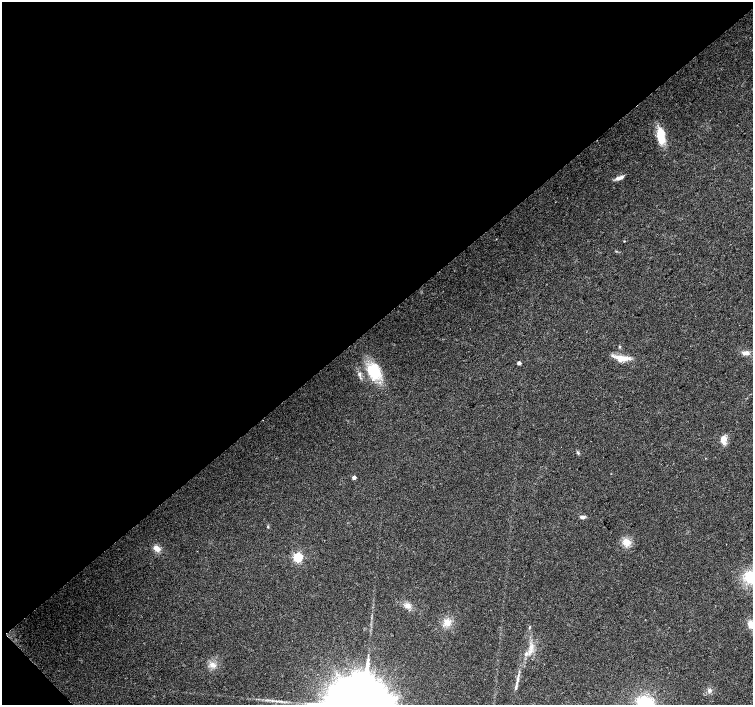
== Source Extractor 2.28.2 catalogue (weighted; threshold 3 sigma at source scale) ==
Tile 5 of 4 x 4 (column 1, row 2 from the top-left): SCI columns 4-1505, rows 3023-4427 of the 6013 x 5980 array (HDU 1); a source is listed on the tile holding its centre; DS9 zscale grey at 2 x 2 block average (1 PNG px = mean of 2 x 2 image px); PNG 755 x 707 px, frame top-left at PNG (2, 2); no overlay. Shown black and unused: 46% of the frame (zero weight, under 2 of 3 exposures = <1% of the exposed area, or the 3 px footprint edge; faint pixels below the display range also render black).
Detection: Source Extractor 2.28.2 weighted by HDU 2 'WHT'; one run over the whole footprint, this tile lists its part. Background 0.0373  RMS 0.0076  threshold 0.0343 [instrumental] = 3 sigma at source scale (4.5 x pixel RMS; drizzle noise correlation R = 1.50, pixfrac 1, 0.0396/0.0396 arcsec/px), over >= 5 px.
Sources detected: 30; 2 inside a brighter listed object's ellipse — not listed separately; the other 28 listed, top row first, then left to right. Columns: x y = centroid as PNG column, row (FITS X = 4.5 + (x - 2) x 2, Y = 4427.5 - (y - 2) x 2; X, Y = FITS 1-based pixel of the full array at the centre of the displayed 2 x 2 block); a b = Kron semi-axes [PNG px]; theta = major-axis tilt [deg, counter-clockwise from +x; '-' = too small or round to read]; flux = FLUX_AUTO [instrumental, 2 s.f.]
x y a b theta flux
661 136 18 8 -83 41
620 178 11 4 16 8
624 241 2 2 - 1.2
620 346 3 2 - 1.2
745 353 12 5 -6 8.7
621 359 15 10 -12 22
519 363 2 2 - 8.2
374 371 18 13 -60 69
723 439 9 6 90 15
578 453 4 3 - 2.2
354 477 3 3 - 10
582 517 7 4 -8 4.9
268 527 3 2 - 1.6
626 542 9 7 -59 19
726 544 2 2 - 0.7
157 548 8 6 -33 13
298 557 4 3 - 220
751 577 12 12 - 62
408 606 9 6 -40 10
447 622 9 7 72 16
750 624 7 5 -72 15
530 627 4 3 - 1.5
531 651 12 4 75 11
212 665 7 6 - 11
517 679 5 3 - 3.6
516 687 8 3 79 4.2
709 690 6 4 81 4.7
645 702 15 11 -5 68
Isophote crosses this tile's border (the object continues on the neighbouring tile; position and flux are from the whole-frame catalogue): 3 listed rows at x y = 751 577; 750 624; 645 702